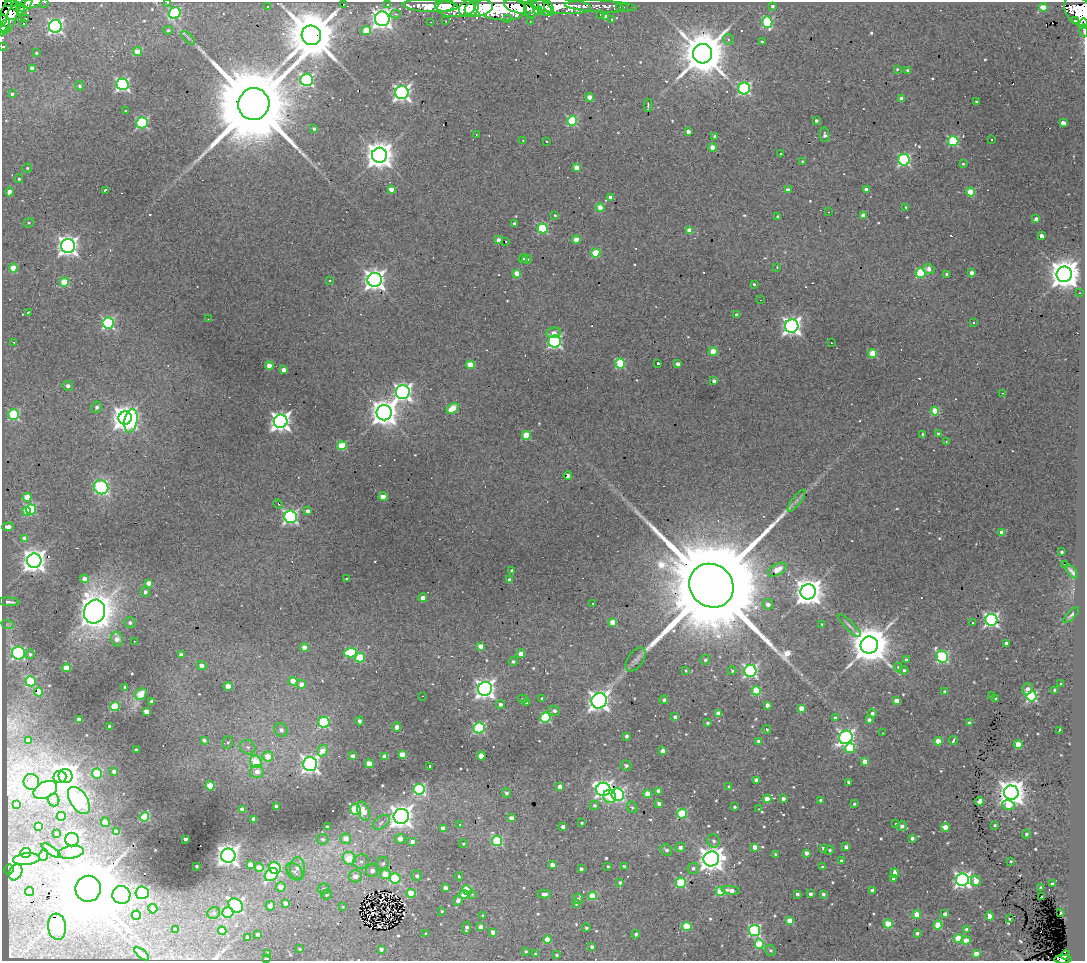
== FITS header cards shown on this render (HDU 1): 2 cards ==
NAXIS1  =                 1083
NAXIS2  =                  959

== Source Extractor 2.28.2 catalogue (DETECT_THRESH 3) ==
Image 1083 x 959 px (HDU 1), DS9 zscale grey, 1 PNG px = 1 image px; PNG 1087 x 963 px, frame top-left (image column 1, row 959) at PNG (2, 2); each listed source drawn as its Kron ellipse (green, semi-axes under 4 px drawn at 4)
Background 5.25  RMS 0.34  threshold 1.01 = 3 sigma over >= 5 px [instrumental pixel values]
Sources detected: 657; of the 657, the 500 brightest by FLUX_AUTO listed and drawn (157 fainter detections omitted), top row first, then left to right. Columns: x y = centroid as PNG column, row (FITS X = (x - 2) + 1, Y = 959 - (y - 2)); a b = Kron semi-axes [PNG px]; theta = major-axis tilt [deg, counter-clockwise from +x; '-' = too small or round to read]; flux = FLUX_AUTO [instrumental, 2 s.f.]
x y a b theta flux
33 2 9 5 21 800
45 2 3 2 - 150
9 3 3 2 - 170
168 3 3 2 - 360
344 4 2 2 - 48
388 4 3 3 - 230
25 5 9 5 44 1700
16 6 5 3 - 390
430 6 28 6 -3 6900
445 6 10 6 5 4100
561 6 29 7 -4 5900
601 6 36 6 -3 1300
773 6 3 3 - 37
267 7 3 2 - 48
519 7 15 6 -16 6300
542 7 13 6 -38 3900
620 7 3 2 - 33
623 7 3 2 - 73
1043 7 4 4 - 890
456 8 19 9 1 7800
469 8 10 8 28 6400
479 8 14 8 10 11000
549 8 7 3 -68 3400
501 9 26 11 -4 20000
532 9 9 7 83 4100
20 10 4 3 - 970
538 11 4 4 - 1600
1079 11 18 12 -50 10000
16 12 10 6 42 2600
175 13 6 5 - 2700
396 14 5 4 - 50
601 15 3 3 - 45
8 16 17 8 74 4900
606 17 4 4 - 210
26 18 3 3 - 620
508 18 3 3 - 46
382 19 7 7 - 15000
3 20 5 2 - 570
611 20 4 3 - 30
446 21 3 2 - 45
530 21 3 2 - 45
1076 21 3 2 - 230
431 22 3 2 - 63
767 22 6 5 - 2100
24 23 3 2 - 43
1084 24 5 2 - 390
4 26 8 3 48 800
55 26 6 6 - 5800
168 30 5 4 - 35
366 30 5 4 - 580
3 31 5 4 - 530
1084 31 6 2 -84 170
311 35 10 9 - 180000
188 38 9 3 -45 46
728 39 5 5 - 68
762 42 3 3 - 31
3 46 3 3 - 69
138 52 4 4 - 340
36 53 3 3 - 27
702 54 10 9 - 130000
32 69 4 4 - 260
897 69 4 3 - 26
908 70 3 3 - 36
307 80 6 6 - 4100
122 84 6 6 - 4500
79 86 4 4 - 48
744 88 6 5 - 3800
402 93 7 6 - 9600
12 94 3 3 - 38
590 97 4 4 - 250
902 99 4 4 - 200
976 102 3 3 - 40
254 104 16 15 - 500000
648 105 6 3 -89 65
125 111 3 2 - 27
572 121 5 5 - 1600
816 121 3 3 - 50
142 123 6 5 - 2900
1063 123 4 4 - 260
314 129 4 3 - 47
688 132 4 3 - 150
476 134 3 2 - 27
825 135 7 4 -82 91
715 136 4 3 - 69
523 140 3 2 - 28
992 140 3 2 - 27
546 141 3 3 - 90
953 141 5 5 - 1900
713 147 4 4 - 330
781 154 4 3 - 59
379 155 7 7 - 35000
904 160 6 5 - 3400
803 162 3 3 - 50
963 164 4 3 - 26
576 167 4 4 - 240
27 168 5 4 - 33
19 179 4 4 - 31
391 189 4 4 - 220
866 189 4 3 - 91
105 190 3 2 - 160
788 190 4 3 - 220
10 192 4 4 - 180
970 192 4 4 - 670
611 198 4 4 - 220
906 207 3 3 - 32
600 208 4 4 - 610
829 212 3 2 - 58
555 215 3 3 - 27
863 216 4 4 - 150
778 217 3 3 - 45
1036 219 4 3 - 110
29 223 5 4 - 33
515 224 3 3 - 73
542 228 5 5 - 2000
689 230 4 4 - 340
1041 236 4 4 - 200
499 240 4 4 - 170
576 240 4 4 - 380
506 241 3 2 - 30
68 246 7 7 - 15000
596 253 5 4 - 1100
523 258 4 4 - 27
527 259 5 3 - 36
777 267 3 3 - 28
13 268 4 4 - 620
929 269 5 5 - 160
517 273 4 4 - 280
921 273 5 5 - 1700
971 273 4 4 - 130
947 274 3 3 - 59
1064 274 8 7 - 45000
375 280 7 7 - 18000
330 281 3 3 - 86
64 282 4 4 - 890
754 284 4 3 - 45
1080 293 3 2 - 42
761 300 3 2 - 37
28 312 3 2 - 46
737 315 4 4 - 100
208 319 3 2 - 28
108 323 6 5 - 3500
973 323 3 3 - 67
792 326 7 6 - 12000
554 333 7 5 8 170
555 341 6 6 - 4500
14 342 3 3 - 30
831 343 3 2 - 37
713 352 4 4 - 610
873 354 4 4 - 790
620 363 5 5 - 1400
658 363 3 3 - 39
678 364 4 3 - 120
470 365 4 4 - 450
269 366 4 4 - 300
284 370 4 3 - 140
714 381 4 3 - 98
68 386 5 5 - 93
403 392 7 7 - 10000
1003 393 2 2 - 29
97 407 6 5 - 80
453 408 7 4 35 780
935 411 4 4 - 820
384 413 7 7 - 33000
13 415 5 5 - 1900
125 418 7 6 - 24000
131 421 12 6 79 3500
281 421 7 6 - 15000
938 434 4 4 - 56
526 435 4 4 - 840
923 435 3 3 - 64
946 442 3 2 - 32
342 446 5 4 - 1000
568 476 4 3 - 87
101 487 7 7 - 2800
27 497 4 4 - 370
383 497 4 4 - 350
797 501 13 4 52 100
278 504 5 3 - 27
31 510 5 5 - 1600
27 511 5 4 - 290
308 511 4 3 - 130
290 517 6 6 - 5600
8 527 6 4 5 140
1002 532 4 4 - 210
25 538 4 4 - 250
1061 552 3 3 - 57
34 561 7 7 - 24000
1064 565 3 2 - 40
777 570 10 5 30 370
512 571 3 3 - 99
1071 571 9 3 -51 76
84 579 4 4 - 320
347 579 3 3 - 31
510 580 4 3 - 88
149 583 4 4 - 200
711 586 23 21 -39 770000
145 592 5 5 - 82
808 592 7 7 - 35000
423 598 4 4 - 200
9 602 10 4 -4 86
593 603 3 2 - 51
768 604 5 5 - 120
95 612 12 10 70 41000
1071 615 10 3 45 45
991 620 6 6 - 6300
130 622 5 5 - 70
613 622 4 4 - 500
972 623 3 3 - 140
822 624 3 3 - 38
8 625 6 4 -19 37
849 625 16 3 -45 69
117 639 7 5 -76 200
134 641 2 2 - 30
1006 643 4 3 - 60
869 645 8 8 - 92000
481 646 4 4 - 320
304 647 4 4 - 290
18 653 7 6 - 3100
350 653 6 5 - 1400
30 654 5 4 - 52
521 654 4 4 - 190
181 655 4 4 - 98
942 657 6 5 - 3100
360 658 5 5 - 980
636 660 13 7 54 100
705 660 5 5 - 50
906 660 4 3 - 69
513 662 4 4 - 49
201 665 5 4 - 130
898 667 4 4 - 42
66 668 4 4 - 400
904 670 4 4 - 41
686 671 3 3 - 27
732 671 4 3 - 41
750 671 6 6 - 5300
31 681 5 5 - 1600
293 681 4 4 - 450
1061 683 3 3 - 36
301 684 5 4 - 240
228 686 4 4 - 330
125 687 3 3 - 38
485 689 7 7 - 13000
1028 689 6 5 - 110
1055 690 3 3 - 60
756 691 4 4 - 1100
39 692 4 4 - 510
945 692 3 3 - 130
141 694 6 5 - 470
422 696 2 2 - 75
991 696 3 3 - 77
1032 696 5 5 - 3000
542 698 3 3 - 37
523 699 5 4 - 36
996 699 4 3 - 53
664 700 4 4 - 53
152 701 4 3 - 120
599 701 8 7 - 14000
896 701 4 4 - 250
527 702 3 3 - 45
501 704 4 4 - 83
767 705 4 3 - 100
115 707 5 4 - 1100
801 708 4 4 - 290
147 711 4 4 - 290
554 711 6 5 - 63
872 713 4 4 - 74
719 714 4 4 - 290
545 717 5 5 - 2200
675 717 3 3 - 89
835 718 4 4 - 87
79 719 4 4 - 210
869 720 4 3 - 99
360 721 4 3 - 66
324 722 5 5 - 2100
707 723 3 3 - 45
969 723 4 3 - 96
110 727 4 3 - 97
397 727 4 4 - 120
479 728 6 5 - 2400
767 729 4 3 - 31
281 730 7 6 - 120
1060 730 4 3 - 44
882 733 3 2 - 41
626 736 4 3 - 63
846 737 7 6 - 7300
28 740 4 3 - 130
204 740 4 3 - 75
953 740 4 3 - 190
759 741 4 4 - 90
938 741 4 4 - 510
228 742 6 5 - 57
1018 744 4 4 - 550
248 747 8 7 - 100
850 748 5 5 - 1200
136 750 3 3 - 36
322 751 6 4 59 350
663 751 4 4 - 210
402 754 4 4 - 460
268 756 5 5 - 450
353 756 4 3 - 140
481 756 4 4 - 530
385 757 4 4 - 320
256 762 6 5 - 790
865 762 4 4 - 270
310 764 7 7 - 11000
369 764 4 4 - 600
626 765 5 5 - 61
430 766 3 3 - 40
114 772 4 3 - 92
257 772 6 6 - 240
97 773 5 5 - 920
66 776 7 7 - 26000
60 777 6 6 - 2100
756 780 4 4 - 280
31 782 8 7 - 160
848 782 3 3 - 55
210 786 4 4 - 820
560 786 4 3 - 260
729 786 4 3 - 32
419 789 5 5 - 3100
603 789 7 6 - 8800
45 790 12 8 26 2400
658 791 4 4 - 170
506 793 5 4 - 62
1011 793 7 7 - 31000
648 794 4 4 - 480
618 795 6 6 - 4300
610 796 7 6 - 730
767 799 4 4 - 430
783 799 3 3 - 110
54 800 6 6 - 83
79 800 15 8 -57 6900
821 800 3 3 - 47
980 801 4 4 - 310
659 804 4 4 - 95
854 804 4 3 - 38
17 805 4 4 - 150
594 805 5 4 - 58
1008 805 6 4 -13 580
276 806 4 3 - 130
632 807 6 5 - 49
735 807 3 3 - 43
242 809 4 3 - 130
759 809 3 2 - 27
355 810 5 5 - 1800
363 811 10 5 -65 410
682 814 5 5 - 1500
61 816 4 4 - 1200
401 816 7 7 - 21000
144 817 5 4 - 1300
511 818 4 4 - 150
254 819 4 4 - 160
105 822 5 4 - 360
381 822 10 5 34 110
582 823 3 3 - 33
896 824 3 3 - 39
459 825 3 3 - 330
995 825 3 3 - 34
38 826 4 4 - 550
902 826 5 4 - 100
327 827 4 3 - 87
563 827 3 3 - 110
945 827 4 4 - 320
443 828 4 4 - 220
117 832 4 4 - 440
57 834 3 3 - 37
1026 834 4 4 - 51
912 838 4 3 - 70
185 839 3 3 - 100
322 839 6 5 - 61
346 839 5 5 - 240
400 839 5 5 - 230
72 840 7 6 - 7700
497 841 5 5 - 1700
714 841 6 6 - 72
412 842 5 4 - 120
463 844 4 3 - 27
680 847 5 4 - 100
755 847 4 4 - 230
846 847 4 4 - 91
823 848 4 3 - 46
51 850 11 4 -33 51
666 850 6 5 - 75
829 850 4 4 - 40
71 852 13 6 9 500
25 853 5 5 - 2400
806 853 4 3 - 140
776 854 3 3 - 58
44 855 6 3 71 27
228 856 7 7 - 15000
349 858 7 6 - 660
26 859 13 6 6 260
711 859 8 7 - 27000
361 861 8 7 - 96
842 861 4 3 - 67
1011 861 3 3 - 28
383 863 6 6 - 76
250 865 4 4 - 310
552 865 4 4 - 190
197 866 3 2 - 31
608 866 3 3 - 28
624 866 3 3 - 41
259 867 4 4 - 360
823 867 3 3 - 67
275 868 6 5 - 2500
297 868 11 7 88 170
693 868 6 5 - 72
9 869 5 4 - 3500
581 869 3 3 - 69
372 871 6 6 - 140
16 872 8 6 65 260
294 872 10 7 -47 99
895 873 5 3 - 220
271 874 7 6 - 1300
385 874 5 4 - 430
355 876 6 6 - 230
417 876 5 5 - 72
459 876 4 4 - 41
395 878 5 5 - 1600
894 879 3 3 - 71
962 880 6 6 - 8600
976 881 5 4 - 290
620 882 4 3 - 55
681 883 5 5 - 1700
1052 884 4 3 - 43
281 887 5 4 - 240
445 888 4 4 - 160
1041 888 3 3 - 48
88 889 13 12 - 240000
324 889 6 5 - 51
467 890 5 4 - 1000
731 890 9 4 -6 200
872 890 4 4 - 140
30 892 4 4 - 340
720 892 4 4 - 950
142 893 7 6 - 2600
411 893 4 4 - 750
464 894 4 4 - 530
472 894 4 3 - 43
544 894 6 4 1 78
797 894 4 3 - 68
810 894 4 4 - 63
823 894 4 4 - 58
121 895 9 9 - 5000
326 895 5 5 - 42
592 896 4 4 - 770
1042 897 3 2 - 38
578 899 5 5 - 58
458 901 5 4 - 140
285 903 4 3 - 130
576 904 4 3 - 27
236 905 8 6 -40 3900
270 906 5 5 - 130
343 907 4 3 - 27
153 909 5 4 - 170
442 911 3 3 - 28
214 913 6 5 - 57
228 913 5 5 - 940
1061 913 3 3 - 30
945 914 4 4 - 110
136 915 5 4 - 790
483 915 3 2 - 29
917 915 4 4 - 570
989 916 4 4 - 320
1009 919 3 3 - 27
790 921 4 4 - 490
888 924 4 4 - 910
938 925 4 4 - 830
687 926 5 4 - 900
57 927 13 9 -84 2300
481 927 4 3 - 200
466 928 6 3 82 88
586 928 4 4 - 50
175 929 3 3 - 49
754 930 5 5 - 3500
967 930 4 3 - 150
222 931 4 4 - 580
493 932 4 4 - 140
426 933 3 3 - 29
917 933 4 3 - 55
258 934 4 3 - 120
636 934 4 4 - 59
248 937 4 3 - 110
547 939 4 4 - 500
958 939 4 4 - 870
966 940 4 4 - 260
759 944 5 4 - 1200
592 947 3 3 - 54
299 949 3 2 - 27
381 949 4 3 - 67
770 950 6 5 - 49
526 951 3 3 - 34
268 953 3 3 - 35
976 953 4 4 - 190
142 954 9 3 -41 54
535 954 3 3 - 41
557 955 3 3 - 40
1065 955 5 4 - 990
266 959 4 3 - 70
1063 959 8 4 1 2100
At the frame edge (FLAGS 8, measured only in part): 13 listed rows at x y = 33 2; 45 2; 9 3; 168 3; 1079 11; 3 20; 1084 24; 4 26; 3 31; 1084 31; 3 46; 266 959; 1063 959
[157 fainter detections neither listed nor drawn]